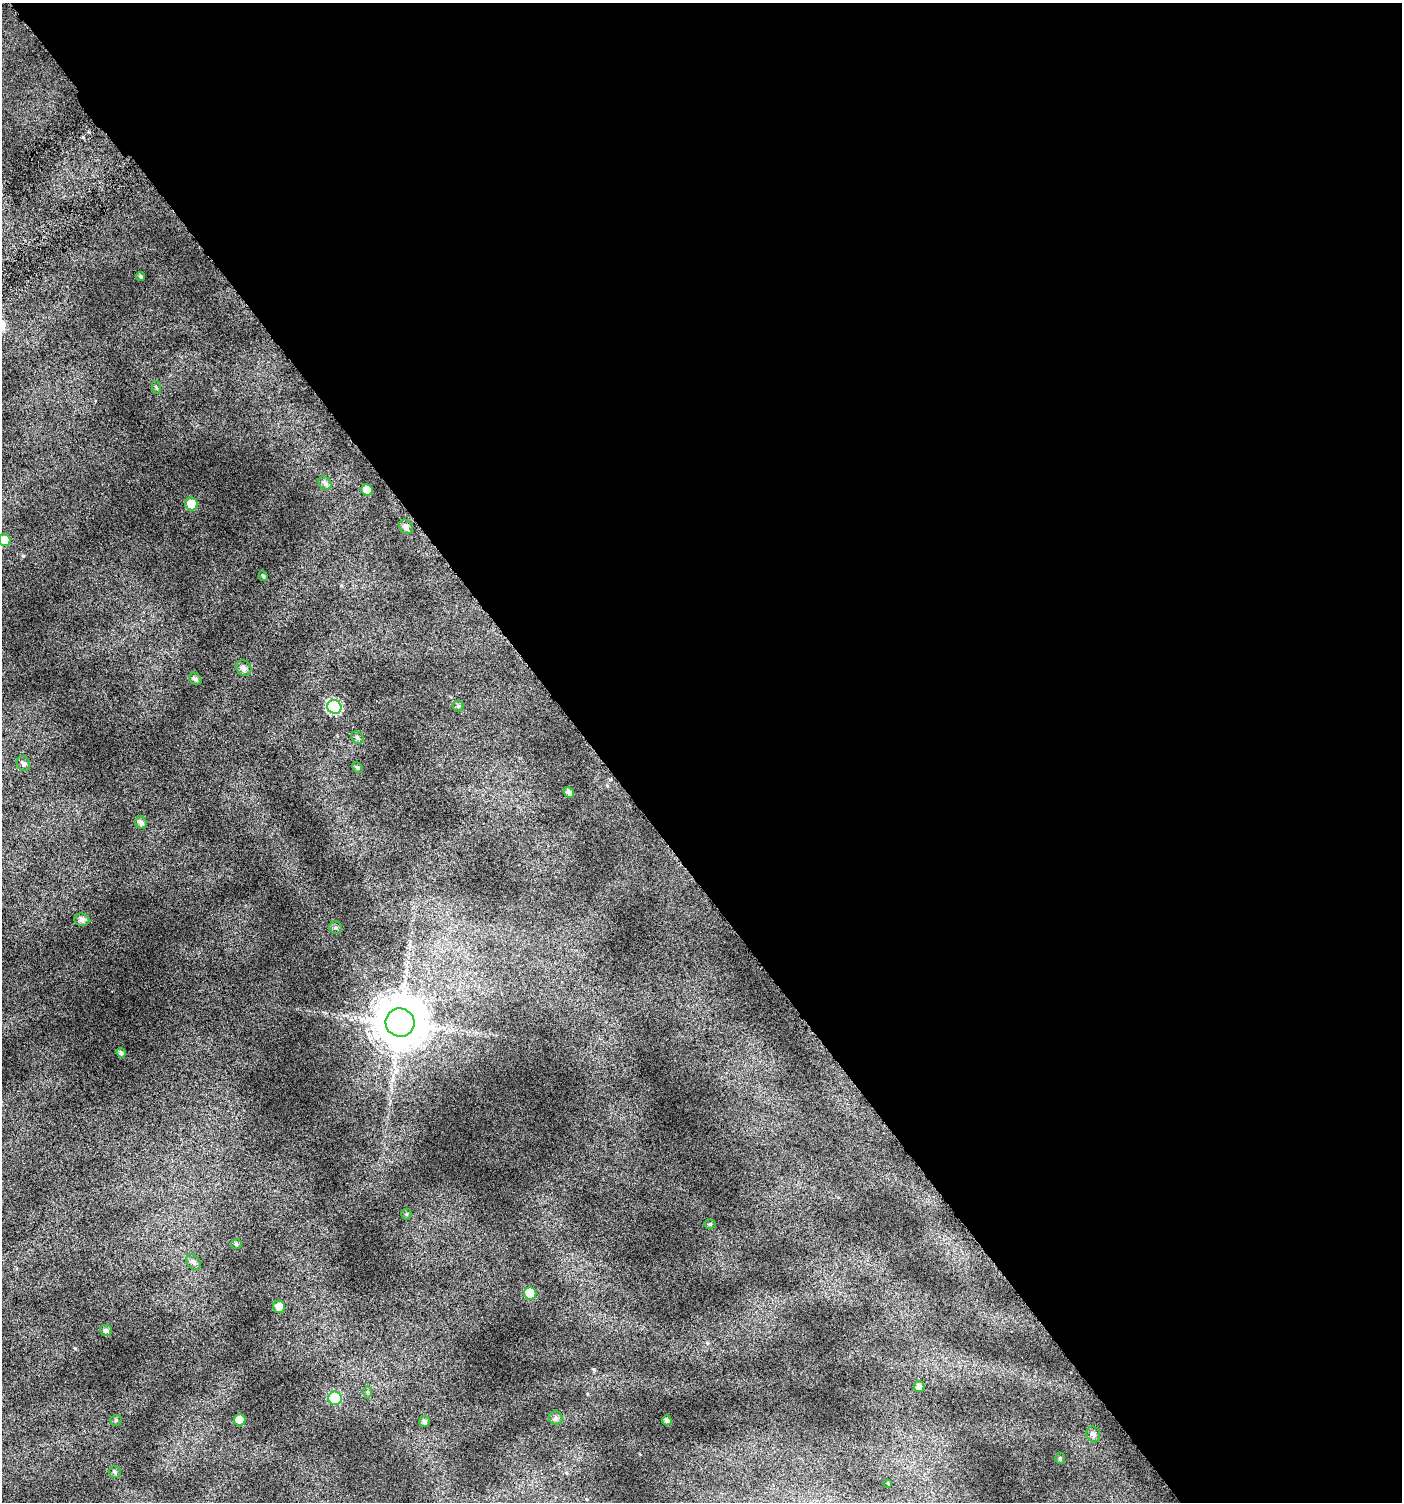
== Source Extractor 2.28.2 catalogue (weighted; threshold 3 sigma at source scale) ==
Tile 8 of 4 x 4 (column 4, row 2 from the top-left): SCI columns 4436-5835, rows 3031-4530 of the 6008 x 6064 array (HDU 1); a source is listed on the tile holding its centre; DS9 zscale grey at full resolution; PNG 1404 x 1504 px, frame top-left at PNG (2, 3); each listed source drawn as its Kron ellipse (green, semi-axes under 4 px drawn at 4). Shown black and unused: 58% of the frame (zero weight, under 4 of 7 exposures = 2% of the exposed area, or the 3 px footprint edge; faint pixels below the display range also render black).
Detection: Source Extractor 2.28.2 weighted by HDU 2 'WHT'; one run over the whole footprint, this tile lists its part. Background 0.0777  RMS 0.047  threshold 0.192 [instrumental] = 3 sigma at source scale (4.09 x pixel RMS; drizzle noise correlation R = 1.36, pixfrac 0.8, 0.0396/0.0396 arcsec/px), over >= 5 px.
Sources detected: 40; all 40 listed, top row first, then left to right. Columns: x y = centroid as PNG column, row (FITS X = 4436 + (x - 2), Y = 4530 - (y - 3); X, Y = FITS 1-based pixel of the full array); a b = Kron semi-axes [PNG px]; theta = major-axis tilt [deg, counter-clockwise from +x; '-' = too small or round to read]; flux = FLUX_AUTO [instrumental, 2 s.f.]
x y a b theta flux
141 277 5 4 - 7.4
157 388 7 3 -71 5.6
325 483 7 5 -49 16
367 490 6 5 - 46
191 504 6 6 - 63
406 527 7 6 - 19
5 540 6 5 - 52
263 576 5 4 - 5.7
244 668 8 7 - 21
195 679 7 5 -46 12
458 706 5 5 - 7
334 707 7 6 - 460
358 738 7 5 -45 10
23 763 8 6 -55 15
357 768 6 5 - 9.3
569 792 5 4 - 17
141 823 6 5 - 19
82 920 7 6 - 20
336 928 6 6 - 8.9
400 1023 14 14 - 22000
121 1053 5 4 - 12
406 1214 5 5 - 5.7
710 1224 6 5 - 7.4
236 1244 5 5 - 7.4
194 1262 9 6 -54 16
530 1293 6 6 - 120
279 1307 6 6 - 40
106 1330 6 5 - 13
919 1386 5 5 - 16
367 1392 6 4 89 6.3
335 1398 7 6 - 190
556 1418 7 6 - 13
116 1420 5 5 - 6.5
240 1420 6 6 - 79
667 1420 5 5 - 14
424 1422 5 5 - 13
1093 1434 8 6 -69 18
1060 1458 5 4 - 7.2
115 1472 6 5 - 8.1
888 1483 3 3 - 3.2
Isophote crosses this tile's border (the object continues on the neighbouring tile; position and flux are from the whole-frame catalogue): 1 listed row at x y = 5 540
Unlisted compact peaks at least as high as the median listed source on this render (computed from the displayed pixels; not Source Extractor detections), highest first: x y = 75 1348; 23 556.